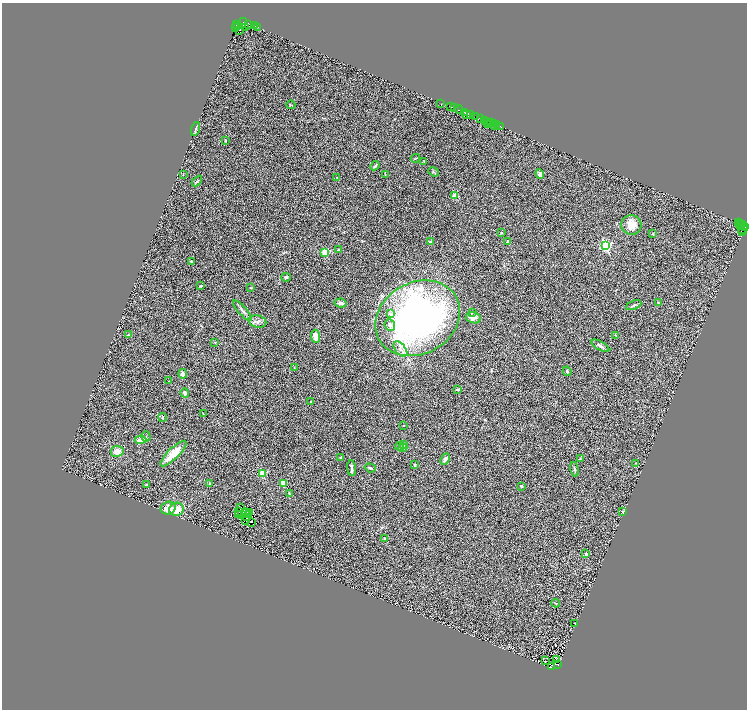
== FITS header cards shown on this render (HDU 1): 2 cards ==
NAXIS1  =                 1490
NAXIS2  =                 1415

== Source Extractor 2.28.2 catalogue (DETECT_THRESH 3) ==
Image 1490 x 1415 px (HDU 1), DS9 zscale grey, zoomed out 1/2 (1 PNG px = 2 x 2 image px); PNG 749 x 712 px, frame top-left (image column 2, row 1414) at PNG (2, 3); each listed source drawn as its Kron ellipse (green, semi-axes under 4 px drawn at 4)
Background 0.674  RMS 0.23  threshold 0.704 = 3 sigma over >= 5 px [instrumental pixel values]
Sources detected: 171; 45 cannot appear on this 1/2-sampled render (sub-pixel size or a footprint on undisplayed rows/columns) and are neither listed nor drawn; the other 126 listed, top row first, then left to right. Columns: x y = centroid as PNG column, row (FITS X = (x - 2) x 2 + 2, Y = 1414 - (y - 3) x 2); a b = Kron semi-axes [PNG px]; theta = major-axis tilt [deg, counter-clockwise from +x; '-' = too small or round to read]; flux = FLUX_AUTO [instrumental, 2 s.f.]
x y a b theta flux
244 22 3 3 - 860
236 24 2 1 - 190
248 24 4 2 - 1100
255 26 2 1 - 50
238 27 2 1 - 310
246 27 4 2 - 480
258 27 2 1 - 83
236 28 3 2 - 560
240 30 5 3 - 1000
441 104 2 1 - 180
291 105 4 3 - 35
451 107 2 1 - 70
455 108 2 1 - 430
459 110 4 2 - 1200
465 112 3 3 - 500
470 114 2 1 - 110
467 115 4 2 - 610
475 117 3 2 - 170
481 118 2 1 - 340
485 121 2 2 - 210
487 121 2 2 - 190
491 123 2 2 - 440
494 124 2 2 - 230
496 124 2 1 - 340
488 125 2 1 - 150
494 125 2 1 - 50
500 126 3 1 - 250
195 129 7 3 72 89
225 140 3 2 - 30
415 158 5 2 - 32
424 161 2 2 - 20
375 166 5 3 - 77
433 172 6 3 -38 49
183 174 3 2 - 20
540 174 5 3 - 150
385 175 3 2 - 24
337 178 2 2 - 26
197 181 6 3 45 52
455 196 2 2 - 830
738 222 3 2 - 260
741 223 2 2 - 290
631 225 10 9 - 590
741 225 3 1 - 140
743 225 2 1 - 98
744 226 3 1 - 180
743 228 6 3 58 670
742 232 3 2 - 150
501 233 3 2 - 30
653 234 3 3 - 32
507 241 3 2 - 120
430 242 3 3 - 100
605 246 4 4 - 6500
338 250 3 2 - 33
325 252 3 3 - 1400
191 261 3 3 - 48
286 277 4 3 - 54
201 286 4 2 - 53
251 288 3 2 - 23
341 303 6 4 -12 160
658 303 4 3 - 39
634 305 8 3 22 68
242 310 13 3 -48 120
472 312 4 3 - 46
391 314 3 2 - 290
418 318 44 36 29 17000
473 318 7 5 -14 260
258 322 8 6 -12 190
390 325 6 5 - 140
128 335 4 3 - 41
616 335 2 2 - 26
315 336 7 4 -83 310
215 342 3 2 - 17
600 346 10 4 -29 150
400 349 9 5 -51 240
294 367 3 2 - 19
567 371 5 3 - 65
183 374 5 4 - 170
169 381 2 1 - 12
457 389 3 2 - 68
185 393 5 3 - 140
311 402 3 2 - 42
203 414 2 1 - 15
163 417 4 3 - 38
404 426 2 2 - 86
146 437 5 2 - 44
141 440 6 3 2 320
403 444 2 2 - 93
400 446 4 4 - 65
403 448 4 3 - 250
117 451 6 5 - 340
173 453 17 5 44 880
340 458 2 2 - 200
580 458 3 2 - 27
445 459 6 4 64 200
636 463 2 2 - 25
415 465 3 2 - 28
352 468 8 3 -84 100
370 468 6 3 -17 70
574 469 7 3 -75 68
262 473 3 3 - 1500
210 483 3 3 - 31
283 483 3 3 - 380
146 485 3 2 - 27
521 486 2 2 - 180
289 494 4 3 - 45
168 508 7 6 - 430
240 508 3 1 - 35
176 509 7 6 - 680
239 511 3 1 - 5.9
623 511 3 3 - 34
246 512 3 2 - 6.6
249 512 3 1 - 20
248 514 2 1 - 25
239 515 2 1 - 3.1
241 515 3 1 - 19
246 517 2 1 - 29
245 520 2 1 - 16
251 523 2 2 - 38
385 538 3 2 - 44
586 554 3 3 - 87
556 603 4 3 - 34
575 623 3 2 - 23
556 659 2 1 - 17
546 661 2 1 - 14
558 664 4 2 - 290
551 667 2 2 - 46
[45 sub-pixel or undisplayed-footprint detections neither listed nor drawn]